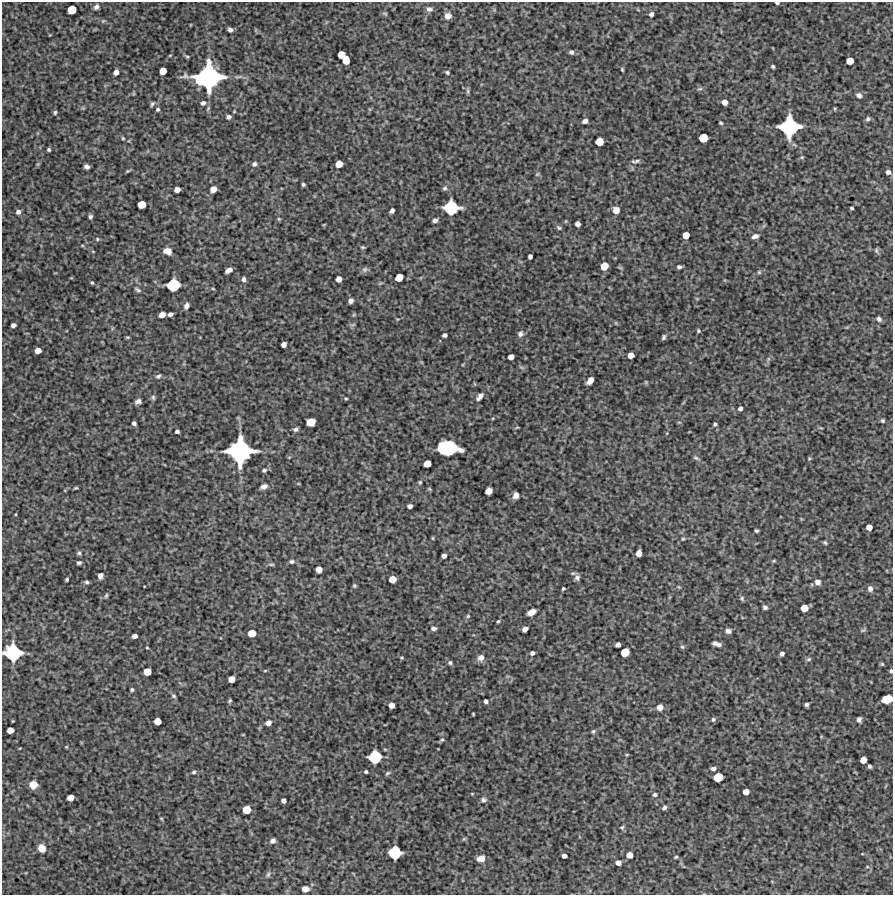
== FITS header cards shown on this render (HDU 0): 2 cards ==
NAXIS1  =                  891 /Length X axis
NAXIS2  =                  893 /Length Y axis

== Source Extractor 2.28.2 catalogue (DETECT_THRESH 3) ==
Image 891 x 893 px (HDU 0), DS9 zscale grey, 1 PNG px = 1 image px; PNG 895 x 897 px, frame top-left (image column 1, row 893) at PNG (2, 2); no overlay
Background 5040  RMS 240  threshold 707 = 3 sigma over >= 5 px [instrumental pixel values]
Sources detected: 233; all 233 listed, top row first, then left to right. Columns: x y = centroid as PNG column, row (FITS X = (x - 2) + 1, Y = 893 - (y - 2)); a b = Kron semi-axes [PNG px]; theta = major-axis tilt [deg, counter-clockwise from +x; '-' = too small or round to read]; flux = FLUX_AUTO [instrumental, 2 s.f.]
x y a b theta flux
777 3 4 3 - 2.5e+04
96 7 6 5 - 5.3e+04
429 9 8 6 -1 5.7e+04
72 10 6 6 - 3.0e+05
385 14 8 4 -23 2.0e+04
651 14 4 4 - 5.1e+04
448 16 7 7 - 1.0e+05
103 21 5 4 - 1.8e+04
230 30 5 4 - 4.9e+04
571 52 5 5 - 4.1e+04
170 55 4 3 - 1.3e+04
341 55 6 5 - 2.2e+05
346 60 7 5 -84 2.5e+05
850 61 6 5 - 1.8e+05
773 66 4 3 - 2.4e+04
622 70 4 2 - 1.7e+04
163 71 5 5 - 1.8e+05
116 72 5 4 - 7.7e+04
447 72 5 4 - 2.6e+04
208 77 20 16 16 3.4e+06
700 89 7 5 7 3.1e+04
468 91 7 4 -90 2.7e+04
859 95 7 6 - 5.2e+04
725 102 5 5 - 1.0e+05
203 103 6 5 - 4.3e+04
152 104 7 4 57 2.8e+04
158 109 4 4 - 2.6e+04
835 109 5 3 - 1.5e+04
55 112 5 3 - 2.3e+04
229 117 5 5 - 4.1e+04
868 119 7 6 - 3.4e+04
585 121 5 4 - 6.0e+04
721 123 4 3 - 2.1e+04
789 127 13 13 - 1.8e+06
123 138 4 4 - 1.7e+04
703 138 6 6 - 3.2e+05
599 141 6 5 - 2.3e+05
49 150 3 3 - 2.5e+04
802 157 5 4 - 2.2e+04
637 161 8 5 23 3.6e+04
254 164 5 5 - 4.4e+04
339 164 6 5 - 1.7e+05
86 167 5 4 - 4.5e+04
128 171 7 3 19 1.9e+04
888 172 5 4 - 5.5e+04
537 174 6 5 - 2.0e+04
303 184 3 3 - 2.6e+04
445 188 6 5 - 3.1e+04
213 189 5 5 - 1.3e+05
177 190 5 4 - 8.8e+04
142 204 6 5 - 2.2e+05
451 208 10 9 - 9.7e+05
852 208 4 3 - 2.1e+04
616 210 5 5 - 1.5e+05
392 211 5 4 - 4.5e+04
18 212 5 5 - 5.4e+04
90 217 5 4 - 3.3e+04
279 219 5 4 - 1.8e+04
435 220 5 4 - 4.5e+04
578 224 4 4 - 7.7e+04
559 228 7 5 -30 2.9e+04
686 235 5 5 - 1.6e+05
755 236 7 5 15 6.4e+04
97 239 5 4 - 1.9e+04
363 247 5 4 - 2.0e+04
876 250 8 6 -88 2.8e+04
167 251 8 6 -16 1.3e+05
530 256 4 4 - 6.1e+04
604 266 6 5 - 2.2e+05
679 267 5 4 - 4.2e+04
365 269 8 7 - 4.0e+04
229 270 7 4 30 8.5e+04
759 272 5 5 - 2.3e+04
399 277 6 5 - 2.2e+05
244 279 5 5 - 4.7e+04
339 279 5 5 - 1.1e+05
92 283 4 3 - 1.9e+04
173 285 9 8 - 7.7e+05
213 289 5 3 - 1.4e+04
138 290 9 4 -28 3.1e+04
697 299 5 3 - 1.3e+04
351 301 5 4 - 5.2e+04
186 306 7 5 65 6.1e+04
170 314 5 4 - 4.2e+04
162 315 5 4 - 1.2e+05
879 319 7 5 -44 4.3e+04
616 323 6 3 -72 1.5e+04
13 325 5 4 - 5.4e+04
353 325 6 4 19 2.1e+04
698 331 4 4 - 2.1e+04
520 334 7 7 - 4.9e+04
445 335 4 4 - 4.1e+04
127 337 4 3 - 1.8e+04
664 337 6 4 66 3.2e+04
284 345 5 4 - 8.0e+04
38 350 5 5 - 1.2e+05
631 355 5 5 - 1.2e+05
511 357 5 4 - 9.2e+04
768 359 7 4 72 2.8e+04
522 367 9 3 -21 2.1e+04
158 376 8 6 22 4.0e+04
590 381 7 5 50 1.1e+05
646 382 5 4 - 1.7e+04
475 384 5 3 - 1.2e+04
480 396 11 6 51 7.1e+04
153 397 7 5 -87 3.2e+04
346 399 3 3 - 1.6e+04
138 401 6 5 - 5.8e+04
740 409 4 4 - 5.1e+04
883 421 5 4 - 2.5e+04
311 422 7 6 - 1.6e+05
134 423 4 4 - 4.4e+04
715 424 4 4 - 2.8e+04
517 427 5 3 - 1.5e+04
296 429 6 5 - 4.1e+04
177 432 4 3 - 3.5e+04
447 448 13 10 1 1.6e+06
460 450 6 4 -20 6.4e+04
240 451 17 17 - 3.0e+06
696 458 8 4 -25 3.0e+04
809 458 5 3 - 1.4e+04
427 464 6 5 - 1.8e+05
264 470 5 4 - 3.2e+04
420 482 4 4 - 2.0e+04
264 487 8 5 25 6.9e+04
76 488 4 3 - 1.9e+04
489 491 6 5 - 1.6e+05
516 495 6 5 - 8.4e+04
410 506 5 4 - 4.6e+04
16 514 3 2 - 1.3e+04
869 527 5 5 - 1.1e+05
756 531 4 3 - 2.4e+04
433 538 5 3 - 1.5e+04
683 539 5 4 - 1.7e+04
825 542 5 3 - 2.3e+04
79 553 6 5 - 3.0e+04
639 553 6 5 - 1.0e+05
444 556 4 4 - 5.7e+04
292 561 5 5 - 3.0e+04
774 561 5 4 - 1.7e+04
79 563 5 4 - 3.2e+04
271 564 9 3 -4 2.5e+04
319 570 5 5 - 1.0e+05
100 576 6 5 - 6.7e+04
577 578 8 6 70 5.5e+04
67 579 3 3 - 2.3e+04
392 579 6 5 - 1.9e+05
87 582 5 4 - 3.0e+04
818 582 7 6 - 7.2e+04
354 586 5 4 - 2.0e+04
679 587 5 4 - 1.5e+04
563 589 4 3 - 1.9e+04
870 589 7 6 - 6.1e+04
106 596 6 4 72 2.4e+04
742 598 7 5 -59 2.7e+04
765 607 4 4 - 3.9e+04
804 608 6 5 - 1.8e+05
531 612 8 5 29 1.3e+05
468 616 5 5 - 2.0e+04
498 621 5 3 - 2.0e+04
434 629 6 5 - 4.3e+04
525 629 5 4 - 8.2e+04
863 630 7 5 28 2.5e+04
728 631 6 5 - 5.7e+04
252 633 6 5 - 2.2e+05
134 636 5 4 - 6.4e+04
715 643 5 4 - 4.4e+04
618 645 5 4 - 6.7e+04
719 645 6 4 27 3.0e+04
682 647 6 5 - 2.4e+04
147 648 3 3 - 1.4e+04
625 652 6 6 - 2.9e+05
13 653 11 11 - 1.3e+06
532 653 5 4 - 3.9e+04
782 654 4 4 - 4.3e+04
402 658 5 3 - 1.7e+04
481 658 8 7 - 8.8e+04
808 659 7 4 26 2.8e+04
450 663 5 5 - 2.9e+04
882 664 5 5 - 2.0e+04
265 671 5 3 - 1.4e+04
891 671 4 3 - 2.5e+04
147 672 6 5 - 2.1e+05
231 679 5 5 - 1.4e+05
132 690 4 3 - 2.5e+04
174 696 6 5 - 3.0e+04
887 699 9 6 18 2.7e+05
230 701 5 4 - 2.1e+04
486 701 4 4 - 4.2e+04
807 704 4 4 - 3.4e+04
391 705 5 5 - 9.2e+04
660 707 5 5 - 1.1e+05
473 714 3 2 - 1.4e+04
713 719 4 4 - 2.8e+04
859 719 5 4 - 4.8e+04
158 721 5 5 - 1.7e+05
268 723 6 5 - 8.3e+04
10 730 5 5 - 1.2e+05
593 731 6 5 - 2.5e+04
442 740 6 5 - 2.5e+04
66 747 5 3 - 1.4e+04
627 755 5 3 - 1.5e+04
375 757 9 8 - 8.2e+05
863 760 5 5 - 1.5e+05
869 766 4 3 - 2.8e+04
713 768 5 4 - 4.8e+04
194 772 5 5 - 2.7e+04
366 772 3 3 - 2.3e+04
387 773 7 4 43 2.6e+04
718 777 7 6 - 3.5e+05
33 785 7 6 - 1.6e+05
746 792 5 5 - 1.1e+05
472 794 5 3 - 1.3e+04
655 795 6 5 - 3.2e+04
70 798 5 5 - 1.4e+05
483 800 7 6 - 4.1e+04
284 801 4 4 - 5.7e+04
664 808 6 4 34 3.7e+04
247 810 6 6 - 2.5e+05
161 819 5 3 - 1.6e+04
622 827 6 5 - 2.5e+04
273 841 6 5 - 6.3e+04
42 848 7 6 - 1.6e+05
395 853 9 8 - 7.7e+05
862 854 4 2 - 1.1e+04
629 855 5 5 - 1.3e+05
564 856 4 4 - 6.3e+04
676 857 4 3 - 2.0e+04
481 858 7 6 - 1.3e+05
618 863 5 5 - 8.0e+04
867 867 5 3 - 1.5e+04
268 874 9 5 53 3.9e+04
305 889 7 6 - 9.5e+04
At the frame edge (FLAGS 8, measured only in part): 4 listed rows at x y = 777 3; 13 653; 891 671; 887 699